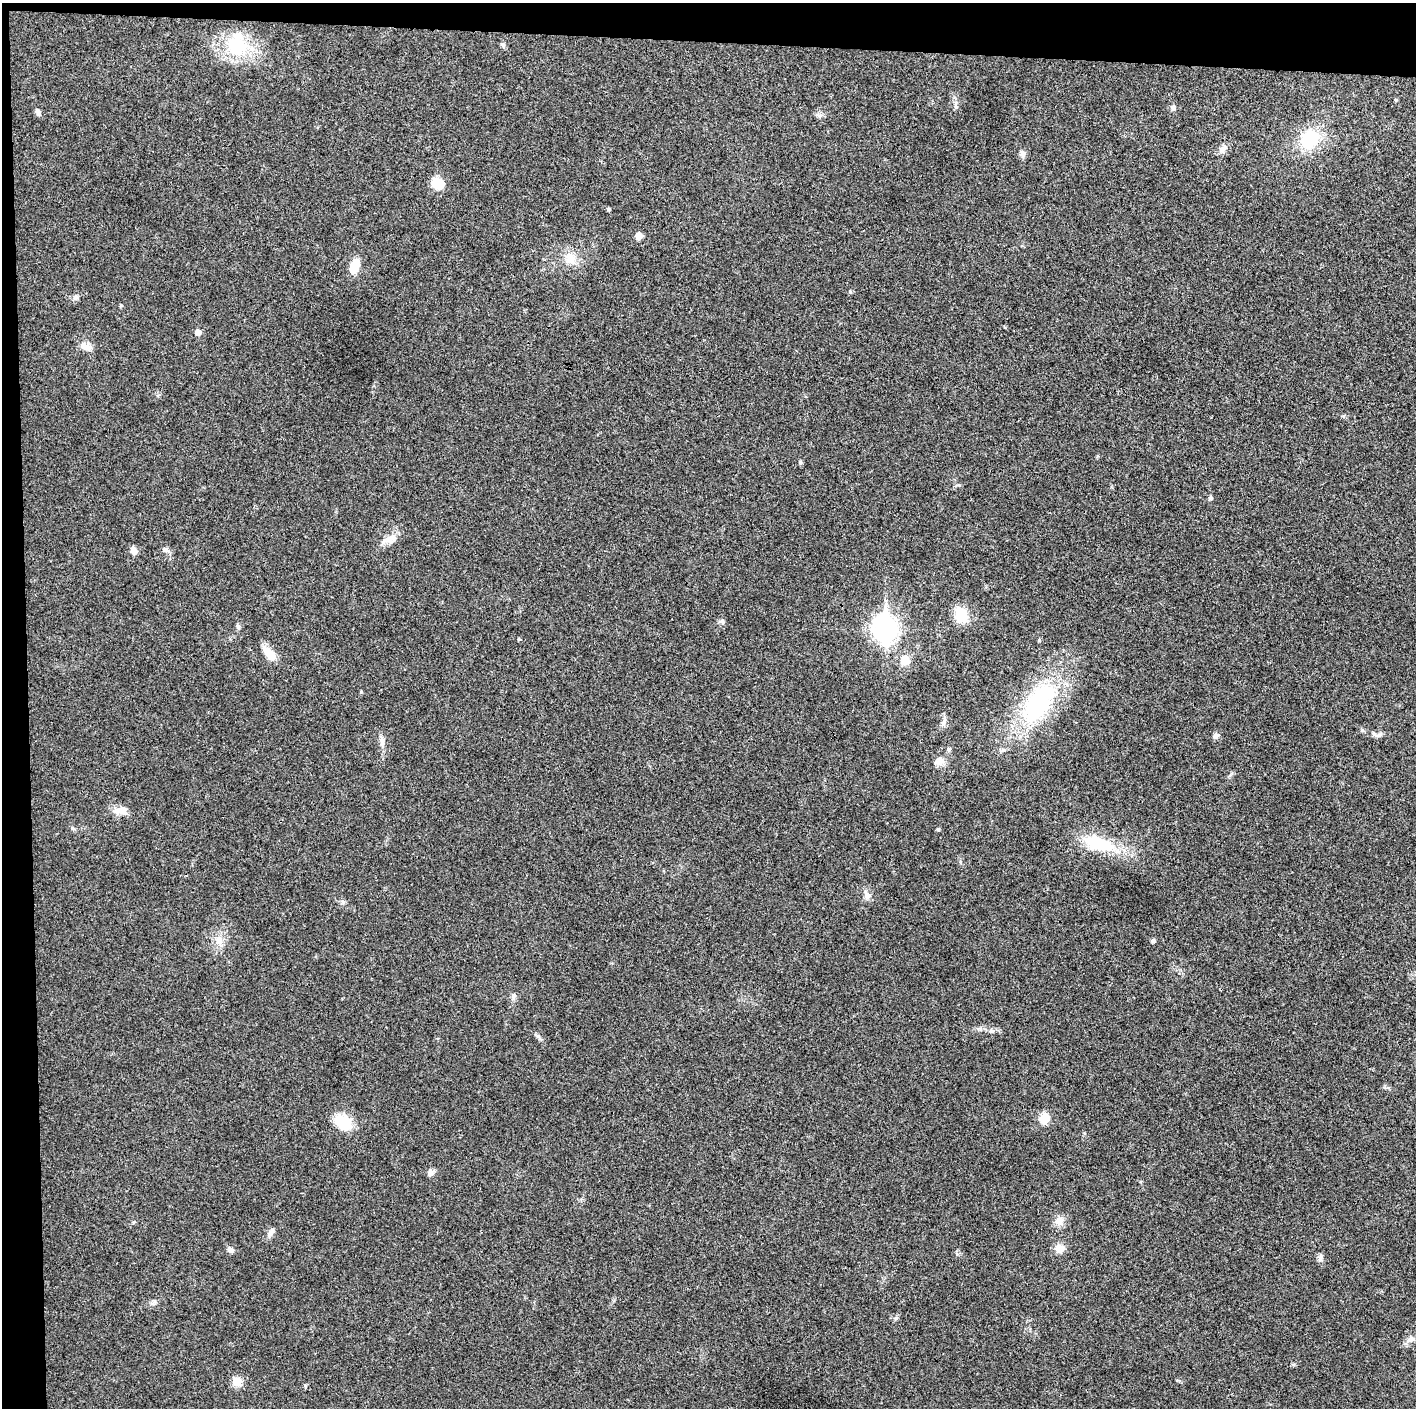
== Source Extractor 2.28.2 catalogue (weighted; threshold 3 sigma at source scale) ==
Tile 1 of 3 x 3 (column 1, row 1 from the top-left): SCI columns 1-1414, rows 2817-4222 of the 4243 x 4225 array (HDU 1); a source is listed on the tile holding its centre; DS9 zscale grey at full resolution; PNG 1418 x 1410 px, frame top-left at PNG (2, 3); no overlay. Shown black and unused: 5% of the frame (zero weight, under 3 of 4 exposures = <1% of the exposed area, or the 3 px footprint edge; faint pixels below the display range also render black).
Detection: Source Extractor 2.28.2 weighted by HDU 2 'WHT'; one run over the whole footprint, this tile lists its part. Background 0.0192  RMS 0.0039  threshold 0.0176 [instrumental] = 3 sigma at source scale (4.5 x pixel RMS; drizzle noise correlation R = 1.50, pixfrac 1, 0.05/0.05 arcsec/px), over >= 5 px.
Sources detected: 56; all 56 listed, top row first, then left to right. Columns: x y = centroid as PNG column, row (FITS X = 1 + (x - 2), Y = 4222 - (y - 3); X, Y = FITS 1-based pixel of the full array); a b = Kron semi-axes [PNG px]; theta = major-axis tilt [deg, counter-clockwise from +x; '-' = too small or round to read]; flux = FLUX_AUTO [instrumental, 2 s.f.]
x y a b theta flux
503 44 8 6 -38 0.9
237 46 28 22 -85 24
1173 107 8 6 -37 0.98
38 112 11 6 -62 1.3
819 115 8 4 -36 0.92
1309 139 21 19 49 19
1223 149 14 8 41 2.1
1022 153 10 7 -78 1.5
437 183 12 10 -30 8.2
608 209 3 3 - 0.7
639 236 8 7 - 2.1
570 258 19 14 -67 5.8
354 266 15 9 76 7.1
76 297 8 6 64 1.2
198 332 6 5 - 2.6
85 346 17 8 -20 3.2
800 462 6 4 -73 0.56
1210 498 8 4 64 0.65
390 539 16 11 4 3.6
133 550 10 7 -69 2.1
166 550 10 7 -19 1.5
961 615 18 12 -68 9.6
721 621 7 5 1 0.91
885 629 11 8 -85 280
519 639 4 4 - 0.42
1039 640 5 4 - 0.53
269 653 22 9 -50 5
905 660 9 9 - 5.3
1038 703 53 27 53 53
944 721 15 6 74 1.8
1379 735 10 6 21 1.2
1216 736 9 7 74 1.4
382 741 17 6 -84 2.2
948 749 7 5 50 0.72
939 761 15 10 26 2.9
120 810 19 10 15 3.7
73 828 7 4 -45 0.65
938 829 5 5 - 0.51
1099 844 45 17 -17 20
867 895 14 9 -53 2.3
343 902 7 4 -70 0.71
219 940 14 12 -65 4.4
1152 940 6 5 - 0.66
513 996 7 6 - 1
991 1031 7 6 - 0.96
538 1036 8 5 -52 0.97
1044 1118 11 10 - 6.1
343 1122 19 14 -33 13
430 1173 9 8 - 1.5
1059 1221 12 12 - 3.1
271 1233 14 6 54 1.9
1059 1248 12 10 -47 3.4
230 1250 9 7 -36 1.6
1320 1258 10 6 83 1.3
1411 1338 8 5 -31 0.97
237 1382 10 9 - 4.4
Unlisted compact peaks at least as high as the median listed source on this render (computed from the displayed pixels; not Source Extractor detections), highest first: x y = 850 292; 361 692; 1343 416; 121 305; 1362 730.